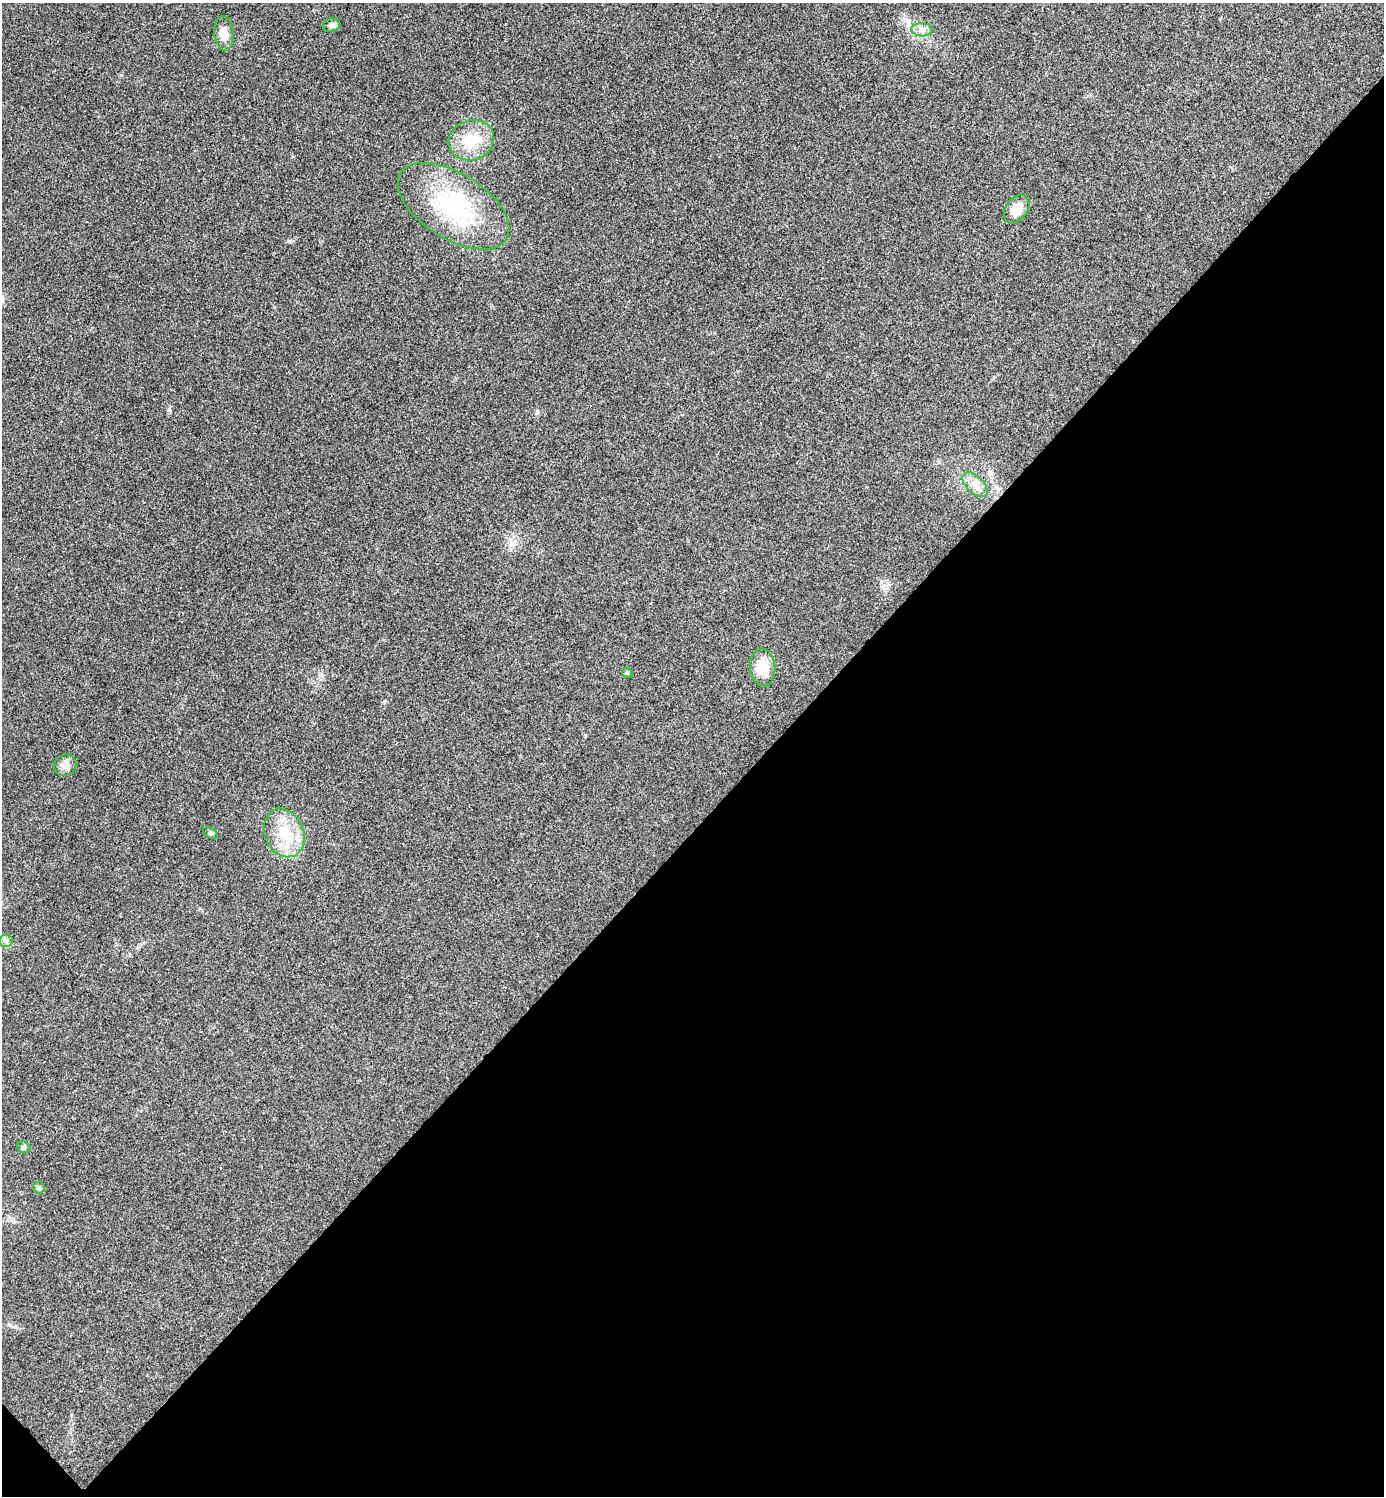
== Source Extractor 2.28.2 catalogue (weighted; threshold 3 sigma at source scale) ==
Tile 15 of 4 x 4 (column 3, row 4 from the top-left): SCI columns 2921-4302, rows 7-1500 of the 5984 x 5984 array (HDU 1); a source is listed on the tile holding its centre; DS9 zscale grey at full resolution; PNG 1386 x 1498 px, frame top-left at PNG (2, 3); each listed source drawn as its Kron ellipse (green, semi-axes under 4 px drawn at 4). Shown black and unused: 45% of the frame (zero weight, under 3 of 4 exposures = <1% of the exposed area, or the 3 px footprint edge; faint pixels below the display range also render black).
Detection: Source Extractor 2.28.2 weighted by HDU 2 'WHT'; one run over the whole footprint, this tile lists its part. Background 0.0208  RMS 0.0056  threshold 0.0253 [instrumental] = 3 sigma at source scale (4.5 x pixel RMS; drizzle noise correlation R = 1.50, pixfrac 1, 0.05/0.05 arcsec/px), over >= 5 px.
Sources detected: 16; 1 inside a brighter listed object's ellipse — not listed separately; the other 15 listed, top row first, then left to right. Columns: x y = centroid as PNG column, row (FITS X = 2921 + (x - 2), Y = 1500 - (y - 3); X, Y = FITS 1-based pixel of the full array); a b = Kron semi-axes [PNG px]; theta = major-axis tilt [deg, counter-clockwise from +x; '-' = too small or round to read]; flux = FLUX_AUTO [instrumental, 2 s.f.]
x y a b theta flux
331 25 9 6 16 2
922 30 10 6 -2 2.9
224 33 17 9 -85 5.4
471 140 23 20 17 16
453 206 62 33 -32 60
1017 209 16 10 53 7.4
975 485 15 8 -45 4.9
763 667 18 12 -83 12
627 673 5 4 - 0.63
65 765 11 10 - 3.3
210 833 8 5 -27 0.96
284 833 25 19 -68 19
6 941 6 6 - 1.7
24 1147 7 5 -20 1.2
39 1188 6 5 - 0.99
Unlisted compact peaks at least as high as the median listed source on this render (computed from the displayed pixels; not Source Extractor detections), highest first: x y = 289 241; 384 701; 169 409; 537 413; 121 75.